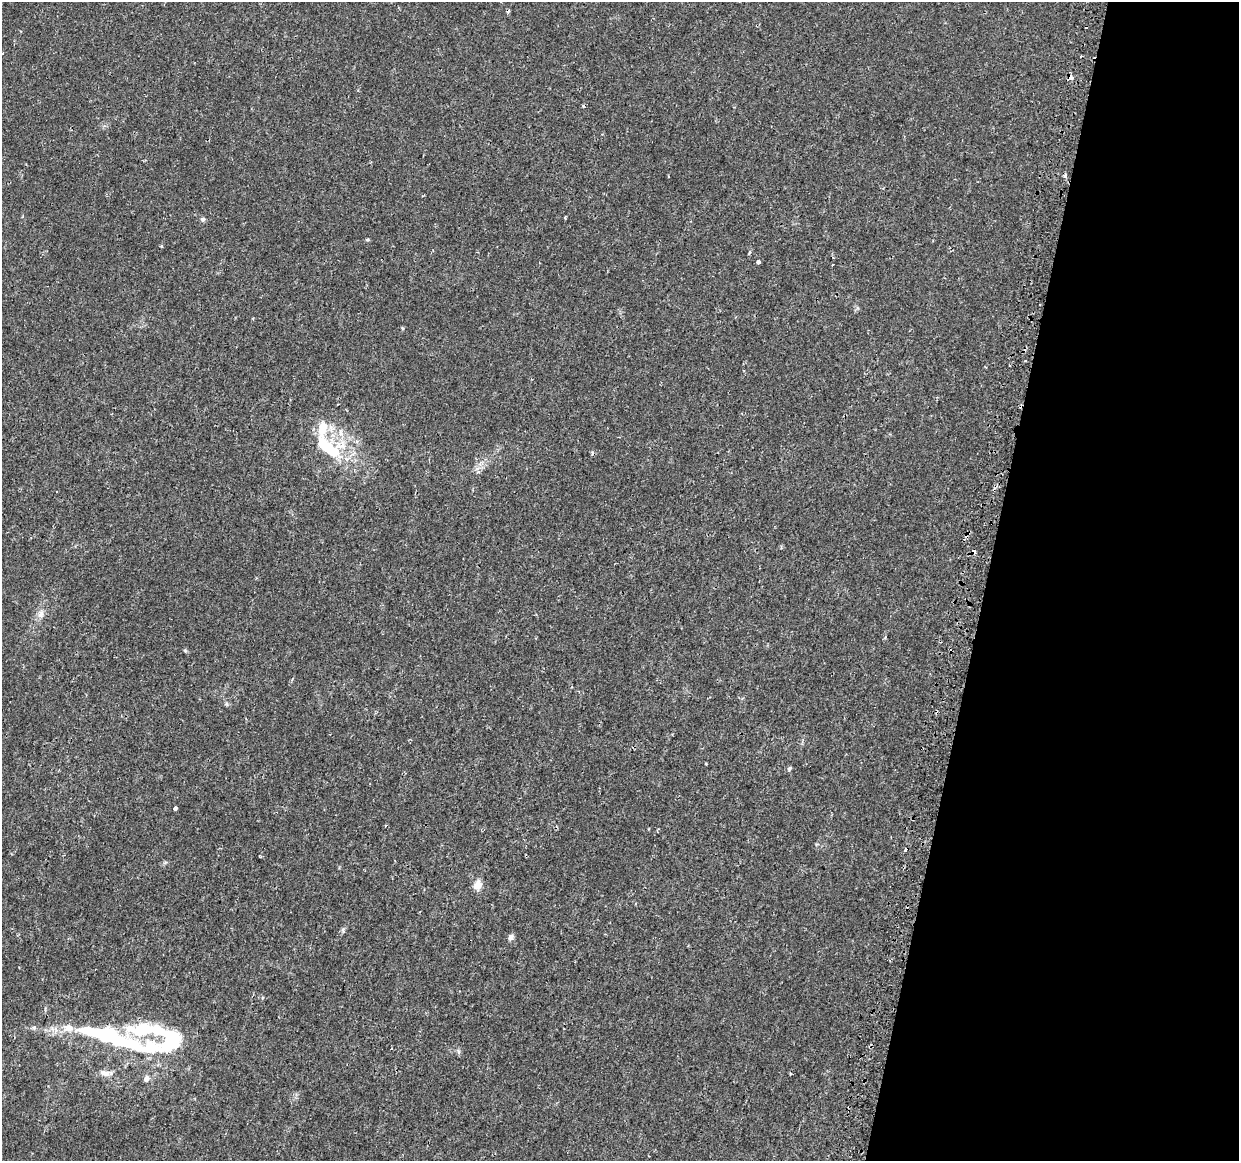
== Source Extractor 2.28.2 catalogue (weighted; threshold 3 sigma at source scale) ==
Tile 8 of 4 x 4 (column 4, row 2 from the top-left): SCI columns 3748-4984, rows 2589-3747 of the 5030 x 5235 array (HDU 1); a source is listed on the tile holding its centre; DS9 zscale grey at full resolution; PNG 1241 x 1163 px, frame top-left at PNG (2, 2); no overlay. Shown black and unused: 20% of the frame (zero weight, under 2 of 3 exposures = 3% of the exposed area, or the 3 px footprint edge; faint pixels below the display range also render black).
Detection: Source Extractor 2.28.2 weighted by HDU 2 'WHT'; one run over the whole footprint, this tile lists its part. Background 0.00621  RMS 0.0021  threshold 0.00931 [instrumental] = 3 sigma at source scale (4.5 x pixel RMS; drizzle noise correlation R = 1.50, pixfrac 1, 0.0396/0.0396 arcsec/px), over >= 5 px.
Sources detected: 46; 3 inside a brighter object's white glare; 8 cosmic-ray / hot-pixel residue — not listed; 5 inside a brighter listed object's ellipse — not listed separately; the other 30 listed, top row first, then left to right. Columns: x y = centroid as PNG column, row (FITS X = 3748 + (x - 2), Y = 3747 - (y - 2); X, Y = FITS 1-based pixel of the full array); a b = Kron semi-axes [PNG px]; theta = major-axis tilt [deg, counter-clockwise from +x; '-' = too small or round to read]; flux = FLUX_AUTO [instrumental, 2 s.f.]
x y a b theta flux
3 53 3 2 - 0.34
1081 56 3 2 - 0.37
1071 77 5 3 - 2.3
1065 176 3 3 - 1.1
565 217 3 3 - 0.55
203 219 6 6 - 0.47
367 239 7 3 0 0.26
161 246 4 3 - 0.23
749 253 4 3 - 0.38
758 261 4 3 - 0.81
403 328 4 4 - 0.26
1025 348 9 3 60 0.4
1025 361 3 2 - 0.18
1010 365 3 2 - 0.19
329 448 49 26 -31 14
478 471 11 6 -68 0.88
41 614 11 8 81 1.1
185 650 6 4 -43 0.26
789 768 6 5 - 0.33
175 808 4 3 - 0.59
165 862 6 4 3 0.32
478 885 12 9 66 1.7
511 937 8 6 53 0.7
34 1028 6 5 - 0.39
172 1036 27 18 -19 9.4
114 1039 93 19 -17 27
392 1048 4 2 - 0.14
458 1051 6 4 -71 0.36
106 1073 17 8 -5 1.4
147 1078 7 6 - 0.92
Overlapping masked pixels (flux is a lower limit): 2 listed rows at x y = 1071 77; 1025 348
Unlisted compact peaks at least as high as the median listed source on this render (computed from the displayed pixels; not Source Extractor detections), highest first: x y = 343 930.